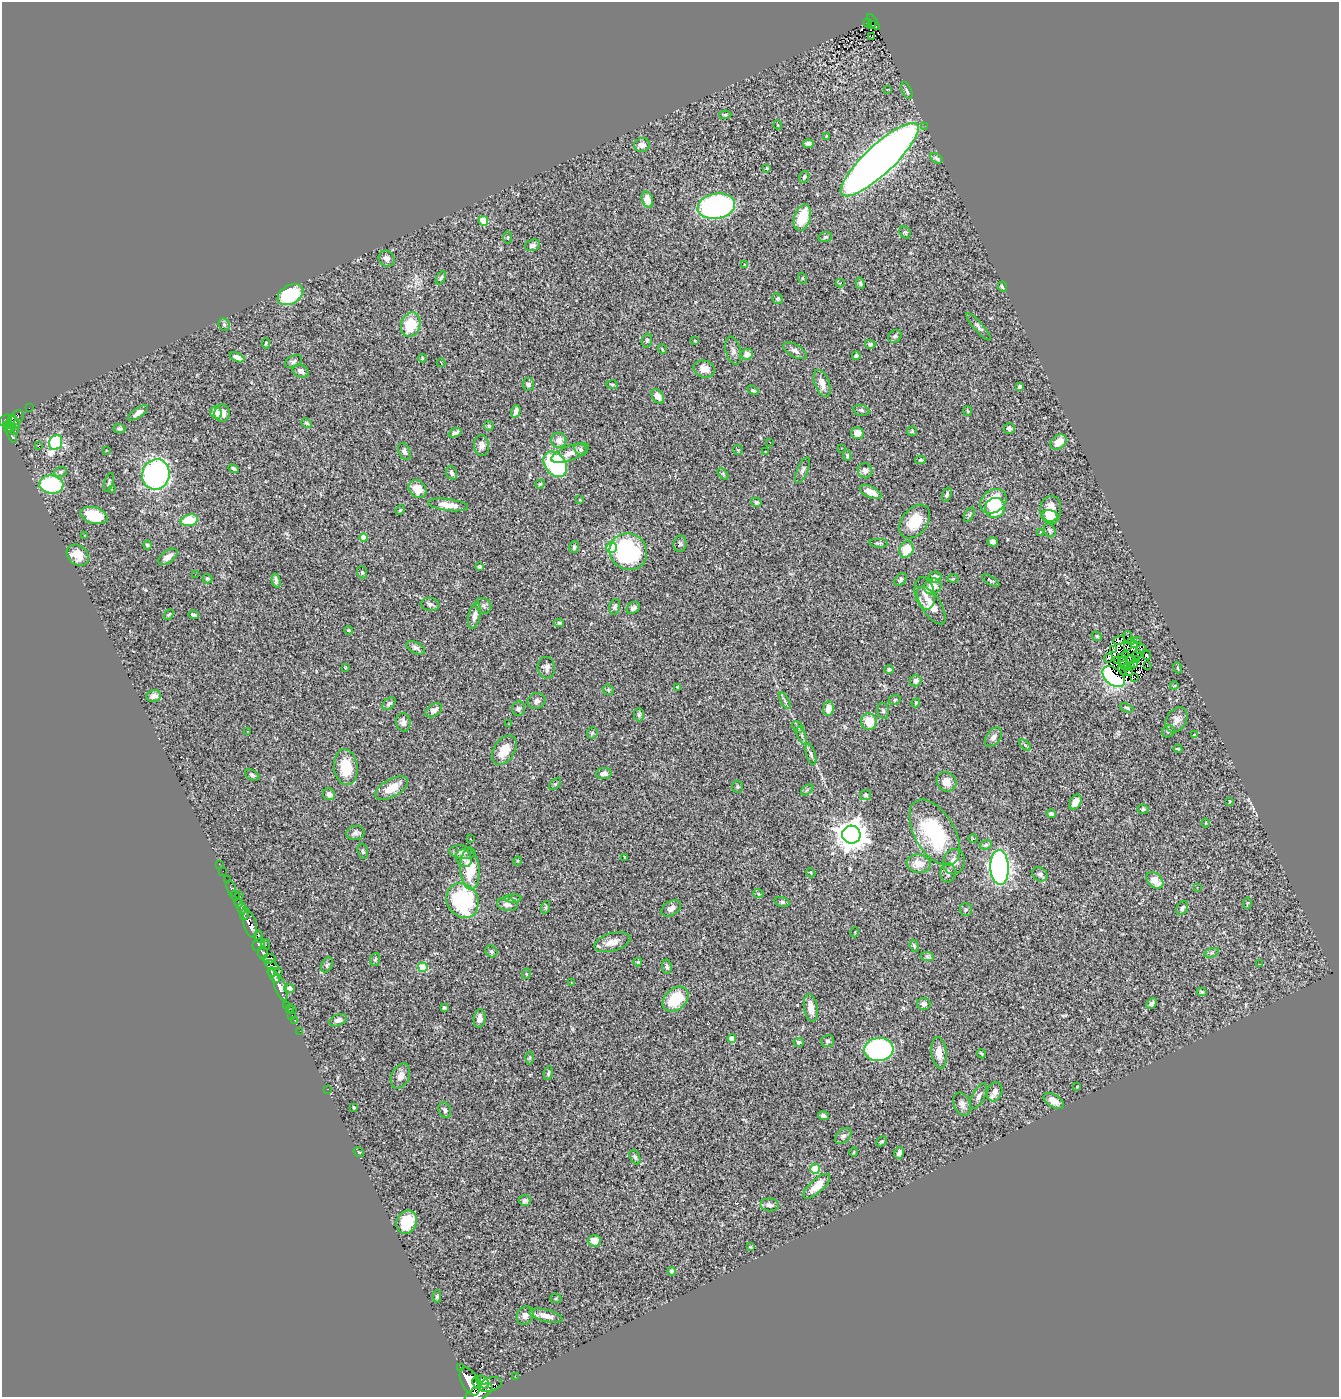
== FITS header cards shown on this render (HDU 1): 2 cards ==
NAXIS1  =                 1337
NAXIS2  =                 1395

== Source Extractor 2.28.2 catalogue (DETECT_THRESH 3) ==
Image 1337 x 1395 px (HDU 1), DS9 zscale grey, 1 PNG px = 1 image px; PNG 1341 x 1399 px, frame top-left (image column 1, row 1395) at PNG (2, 2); each listed source drawn as its Kron ellipse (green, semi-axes under 4 px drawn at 4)
Background 0.507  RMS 0.04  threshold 0.121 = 3 sigma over >= 5 px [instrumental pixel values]
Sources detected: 368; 12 with non-positive FLUX_AUTO (blend fragments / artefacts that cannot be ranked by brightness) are neither listed nor drawn; the other 356 listed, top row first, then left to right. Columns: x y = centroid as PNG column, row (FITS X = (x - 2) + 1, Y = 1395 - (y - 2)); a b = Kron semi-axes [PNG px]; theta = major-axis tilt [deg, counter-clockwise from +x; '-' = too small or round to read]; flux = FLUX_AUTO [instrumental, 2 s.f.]
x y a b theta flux
873 22 9 3 -56 43
868 23 4 2 - 14
871 25 4 3 - 11
872 37 3 2 - 2.5
888 89 4 2 - 1.7
907 91 9 4 -66 8.8
725 115 6 4 3 4.2
778 125 4 3 - 2
925 126 3 2 - 4
827 136 3 3 - 3.3
808 144 5 4 - 9.1
642 145 8 7 - 17
936 158 6 4 -32 6.4
880 160 51 14 43 4200
767 168 3 3 - 6
804 177 6 4 62 5.5
647 200 8 5 -73 24
716 206 19 12 10 600
802 218 13 8 72 77
483 221 5 4 - 92
905 232 7 5 -54 4.1
825 237 7 5 17 4.6
507 238 6 3 -90 2.5
532 245 8 5 16 8.5
387 259 8 7 - 13
744 265 3 2 - 2
441 278 7 4 60 4.7
802 278 5 3 - 2.5
840 283 4 4 - 2.5
860 283 6 4 -74 4.5
1002 287 5 3 - 6
290 295 14 9 30 140
778 299 6 5 - 3.9
224 325 6 5 - 5.4
411 325 13 9 72 81
979 327 18 4 -49 9.3
895 336 7 6 - 6.3
647 340 7 5 75 4.6
695 341 3 2 - 2.1
266 343 5 4 - 3.1
870 344 5 4 - 6
662 349 5 3 - 2.4
733 351 14 7 -75 12
795 351 13 6 -30 11
747 354 6 5 - 16
856 356 4 4 - 7.2
237 357 7 4 -24 13
422 358 4 3 - 2.3
294 361 9 5 27 6.8
441 363 4 2 - 2.7
704 369 11 8 -18 22
301 371 8 6 -24 13
822 383 14 7 -68 23
528 384 6 6 - 7.9
612 385 6 3 -6 3.9
1020 387 4 3 - 6.1
753 390 6 4 -29 3.7
658 396 8 5 -56 26
29 408 3 2 - 2.1
861 410 8 5 -10 5.2
516 411 6 4 74 12
968 411 5 3 - 2.5
138 413 11 5 35 13
216 413 6 5 - 21
222 413 9 7 86 24
16 418 8 6 44 48
5 420 7 5 30 140
11 421 6 2 66 53
14 422 7 4 -60 69
307 423 6 3 -26 3.2
7 425 3 3 - 20
489 426 5 4 - 3.9
10 428 6 3 41 59
1009 428 5 5 - 7.2
119 429 6 4 -1 6.8
15 431 3 2 - 2.3
912 431 5 5 - 2.9
455 433 7 4 22 11
857 433 6 6 - 21
12 435 8 3 -64 36
559 440 7 7 - 21
770 442 2 2 - 1.7
1058 442 9 6 39 33
56 443 8 6 63 400
38 446 3 2 - 12
481 446 10 7 -88 13
841 448 2 2 - 1.5
581 450 7 5 -47 7.5
738 450 5 4 - 3
107 451 3 3 - 4.8
404 452 9 5 -64 7
765 452 3 2 - 3
570 453 20 7 21 25
847 455 5 4 - 4.1
920 460 5 4 - 4.6
555 464 14 10 -52 290
234 469 5 3 - 5.3
802 470 14 5 67 8.8
865 471 8 7 - 8.2
60 472 7 5 18 5.7
452 473 7 5 -63 7.2
156 474 15 13 72 580
723 474 6 4 -46 3.8
109 483 10 4 76 6
540 484 5 4 - 3.2
51 485 12 9 -5 230
417 489 10 8 -44 45
112 490 4 3 - 3.4
871 492 11 5 -25 24
947 495 7 4 73 6.7
580 500 4 2 - 1.9
993 501 14 11 38 84
756 502 5 4 - 6.9
448 505 20 6 -7 30
995 508 10 10 - 100
1051 509 13 10 79 37
400 510 5 4 - 3.4
94 515 14 8 -16 73
969 515 8 4 60 4.2
1050 517 8 6 -26 45
189 520 9 5 13 96
915 522 19 12 52 65
1050 530 7 5 -65 5
1040 532 3 3 - 6.5
85 535 2 2 - 2.2
364 538 4 4 - 52
993 542 5 4 - 7.7
879 543 9 4 -4 5.1
680 544 8 6 79 6.8
147 545 4 4 - 4.9
574 547 6 5 - 4.9
611 548 5 5 - 160
906 549 8 7 - 51
628 552 19 18 - 320
78 555 12 9 -41 38
168 557 11 6 38 20
480 567 4 4 - 9.7
362 572 6 5 - 3.9
195 575 2 2 - 1.8
935 577 6 5 - 12
207 579 5 4 - 4
953 579 5 3 - 2.7
901 580 7 5 52 4.8
276 581 7 3 -77 8
991 581 10 3 -31 4.2
933 587 9 7 23 29
925 593 16 9 -78 23
430 604 9 6 -9 8.1
931 605 22 9 -57 46
484 606 8 7 - 7.7
615 607 8 5 73 8.1
633 608 7 5 29 7.6
169 615 6 4 48 4
193 615 5 4 - 13
474 616 13 6 76 16
559 623 4 4 - 4.4
348 630 4 3 - 3.1
1097 636 5 4 - 3.4
1128 637 6 2 -77 11
1137 640 3 2 - 20
1119 641 6 2 22 1.2
1131 642 4 3 - 4
1135 644 4 2 - 7.1
1127 646 4 2 - 2.9
416 648 10 5 -26 8.4
1113 649 3 2 - 0.71
1141 649 5 3 - 5.2
1137 655 5 2 - 1.4
1147 655 4 2 - 7.9
1125 656 2 2 - 3
1121 657 3 2 - 2.3
1109 658 4 4 - 4.9
1131 659 5 3 - 1.5
1136 659 2 2 - 0.81
1118 660 3 3 - 3.6
1123 664 7 3 -70 3.6
1134 664 4 2 - 4.1
1147 665 3 2 - 13
345 667 3 2 - 2.1
1130 667 3 2 - 1.8
546 668 11 9 -85 12
1126 668 3 2 - 1.8
1178 668 5 3 - 2.4
889 669 4 4 - 8.2
1122 670 5 3 - 5.5
1129 672 4 3 - 2.5
1114 677 13 8 -40 340
1135 677 4 2 - 4
915 681 6 5 - 11
1174 686 4 3 - 2.1
677 687 3 3 - 4.6
608 690 6 5 - 3.7
154 696 7 6 - 14
894 700 6 4 18 5.2
537 701 9 7 22 10
785 701 9 3 -60 5.5
916 703 4 4 - 2.8
389 704 8 5 40 6.4
1126 708 7 3 -22 3.6
518 709 7 6 - 7.8
828 709 7 5 82 27
434 710 9 6 33 16
883 711 8 5 -80 5.8
639 715 7 5 90 5.1
1176 720 13 10 58 20
403 722 9 7 -83 13
869 722 8 7 - 48
508 724 3 2 - 3
798 727 6 5 - 4
247 731 3 3 - 12
1168 731 6 6 - 6.5
592 733 6 5 - 3.9
802 735 9 3 -68 6.1
1194 735 3 3 - 2.9
993 737 11 7 54 12
1025 745 7 4 -45 4.8
1178 749 4 2 - 3.5
504 750 16 10 57 49
811 754 11 4 -74 7.7
346 767 18 11 -83 88
604 774 8 5 6 12
252 775 8 5 -30 5.6
946 782 10 9 - 26
555 784 7 4 43 4.1
737 787 6 5 - 4.5
392 788 18 8 29 45
807 790 7 3 37 3.7
329 794 6 5 - 15
866 795 5 5 - 4.1
1229 801 4 2 - 2.1
1075 802 8 5 63 36
1143 809 5 4 - 4
1051 814 5 4 - 7.2
1206 823 4 3 - 2.2
355 833 9 7 11 10
935 833 36 20 -59 260
851 835 9 9 - 4200
470 839 3 2 - 2.3
973 839 5 3 - 3
986 845 6 4 21 5.9
363 851 8 5 -75 5.5
462 852 13 6 -6 13
624 857 3 2 - 1.5
464 858 9 7 -63 11
517 861 4 3 - 2.6
954 862 13 10 73 24
219 864 3 2 - 2.1
919 864 12 9 -7 37
999 867 17 9 -87 1100
470 870 20 9 -86 85
223 871 2 2 - 4.4
811 873 5 3 - 2.4
948 873 10 7 -88 13
1040 874 8 6 -39 10
228 880 4 2 - 15
1155 880 10 6 -44 42
1197 887 3 3 - 4
231 889 9 4 -72 23
758 893 5 3 - 2.6
239 895 3 2 - 8
235 896 5 3 - 67
513 899 8 3 1 4
462 901 18 15 -60 300
782 902 8 4 -15 5
239 903 4 3 - 76
1247 903 6 3 81 2.4
507 904 10 6 -9 14
546 907 6 4 71 4
242 908 6 4 -88 87
671 908 11 7 33 14
1182 908 7 5 59 7.1
966 909 6 6 - 4.6
244 914 6 4 73 220
250 924 14 6 -76 590
855 932 5 3 - 2.3
259 937 6 3 -78 100
612 942 18 9 16 29
259 945 7 5 50 110
266 945 5 3 - 62
914 946 6 4 -72 4.1
491 951 6 5 - 5.1
263 953 6 5 - 140
1212 953 7 4 18 5.1
927 957 7 4 -1 5.3
269 959 6 4 5 110
375 959 6 5 - 4.5
638 962 4 3 - 3.4
1260 964 4 2 - 25
272 965 7 4 -25 140
327 965 8 5 59 5.4
423 967 5 4 - 95
667 967 7 4 -83 7.1
272 972 5 3 - 120
279 972 3 2 - 1.9
526 974 5 3 - 2.3
274 976 7 4 -53 170
571 982 2 2 - 1.8
280 987 14 5 -69 400
289 988 5 4 - 9.8
1202 992 5 3 - 4.6
675 999 15 10 41 96
1152 1003 6 4 50 7
924 1004 7 6 - 8.4
287 1005 2 2 - 4.7
444 1008 3 3 - 4.3
811 1008 14 6 -81 33
289 1009 3 2 - 3.7
292 1009 3 2 - 4.3
292 1015 2 2 - 4.8
480 1018 9 6 84 19
295 1020 3 3 - 7.2
338 1020 9 5 22 12
300 1031 2 2 - 5.5
732 1038 4 4 - 32
827 1041 6 6 - 5.7
799 1042 5 4 - 5.1
879 1049 14 11 5 480
939 1053 16 7 -83 29
981 1054 5 3 - 2.6
530 1058 6 4 89 4.2
548 1073 7 4 77 5.5
400 1076 13 8 65 18
1077 1087 3 2 - 2
327 1089 3 2 - 55
995 1092 10 7 71 18
978 1096 14 6 62 12
1054 1101 11 6 -32 22
962 1104 12 8 -69 15
354 1107 3 2 - 2.7
445 1110 8 6 -70 7.4
823 1116 5 4 - 8.3
843 1136 9 6 42 8.2
882 1141 6 3 45 3.4
359 1152 6 3 -36 2.3
854 1152 5 3 - 2.1
899 1153 6 4 76 12
635 1157 8 5 -65 5.4
815 1169 5 5 - 130
817 1186 17 6 42 38
525 1200 6 5 - 6.5
770 1205 9 6 -6 11
407 1222 12 10 64 79
594 1241 6 6 - 25
751 1247 3 3 - 2.9
672 1271 4 4 - 8.7
437 1296 6 4 89 5
556 1298 6 4 0 3.6
525 1315 9 8 - 14
546 1316 17 6 -14 22
461 1368 3 3 - 21
515 1377 2 2 - 5
470 1381 15 8 -64 1300
483 1382 7 5 -47 340
477 1383 6 4 -63 280
490 1385 12 6 15 160
478 1393 15 7 30 1000
At the frame edge (FLAGS 8, measured only in part): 1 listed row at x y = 478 1393
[12 non-positive-flux detections neither listed nor drawn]